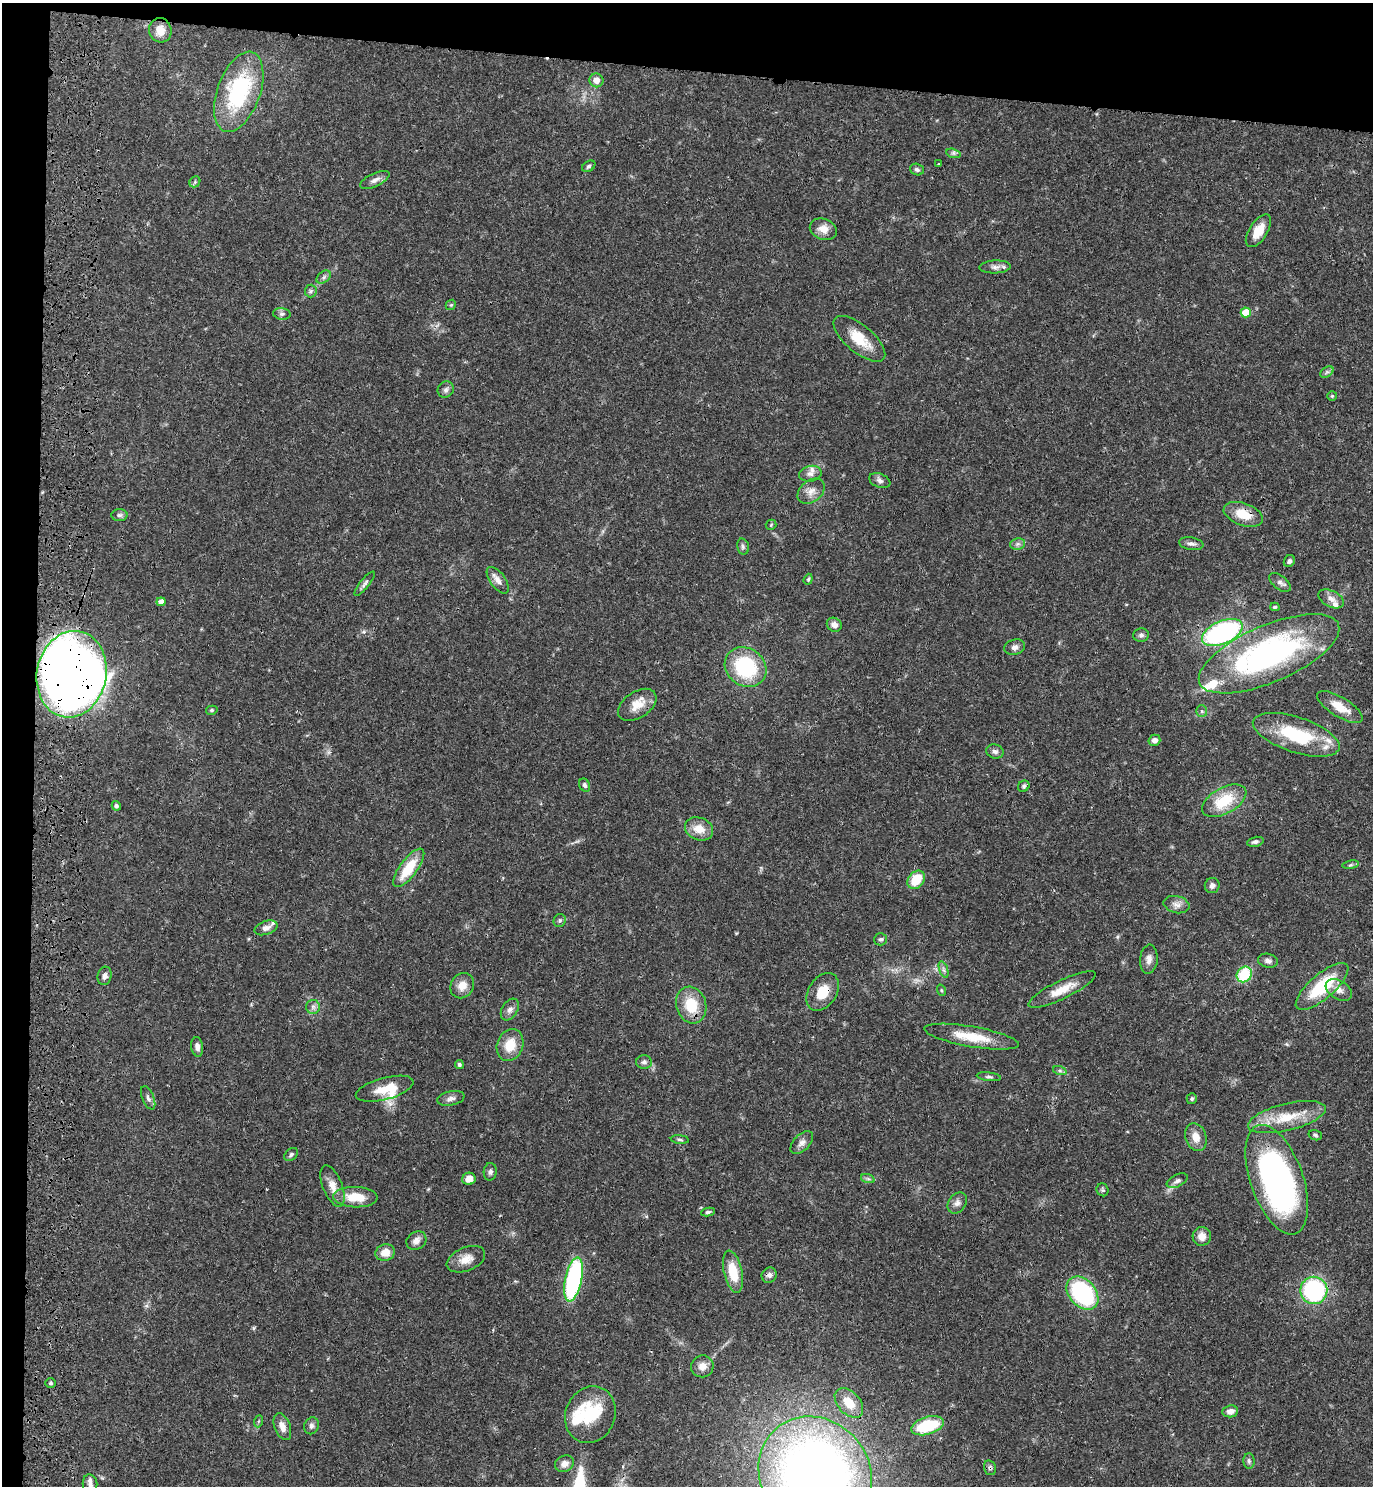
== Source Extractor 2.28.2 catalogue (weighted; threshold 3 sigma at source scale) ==
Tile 1 of 3 x 3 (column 1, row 1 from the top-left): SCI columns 268-1638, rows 2986-4469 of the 4601 x 4479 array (HDU 1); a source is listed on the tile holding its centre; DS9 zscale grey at full resolution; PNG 1375 x 1488 px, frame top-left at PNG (2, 3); each listed source drawn as its Kron ellipse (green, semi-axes under 4 px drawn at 4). Shown black and unused: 7% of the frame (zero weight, under 3 of 4 exposures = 6% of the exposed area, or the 3 px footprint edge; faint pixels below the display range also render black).
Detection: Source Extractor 2.28.2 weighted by HDU 2 'WHT'; one run over the whole footprint, this tile lists its part. Background 0.0595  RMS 0.0031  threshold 0.014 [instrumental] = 3 sigma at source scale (4.5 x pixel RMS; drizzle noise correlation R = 1.50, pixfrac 1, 0.05/0.05 arcsec/px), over >= 5 px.
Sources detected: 139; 2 inside a brighter object's white glare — neither listed nor drawn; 7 inside a brighter listed object's ellipse — not listed separately; the other 130 listed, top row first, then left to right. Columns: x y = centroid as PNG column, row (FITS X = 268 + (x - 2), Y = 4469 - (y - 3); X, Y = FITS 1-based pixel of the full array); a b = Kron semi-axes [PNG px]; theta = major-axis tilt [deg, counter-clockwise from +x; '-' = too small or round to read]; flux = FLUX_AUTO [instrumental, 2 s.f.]
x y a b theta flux
160 30 12 11 - 3.7
596 80 7 7 - 2.1
239 92 42 21 70 32
953 153 7 4 -17 0.74
939 164 3 2 - 0.23
589 166 7 5 31 0.68
917 170 7 5 -19 0.79
375 180 16 6 25 1.7
195 182 6 5 - 0.5
823 229 14 10 -20 3
1258 231 19 9 57 4.5
995 267 15 6 3 1.6
324 277 8 5 38 0.79
311 291 6 6 - 0.66
451 305 5 4 - 0.43
1246 312 5 5 - 6.9
282 314 9 5 -7 0.84
859 339 31 13 -40 8.1
1327 372 7 4 33 0.57
446 390 8 7 - 1.1
1332 396 5 5 - 0.39
810 474 11 8 11 1.7
880 481 11 7 -22 1.2
811 491 15 10 39 2.6
1243 514 20 11 -19 6.4
119 515 8 6 1 0.76
771 525 5 5 - 0.38
1017 544 8 5 11 0.87
1191 544 12 6 -9 1.3
743 547 8 6 -75 0.75
1289 561 6 5 - 0.77
808 579 6 4 69 0.41
498 580 15 7 -53 2.1
1280 582 12 7 -39 1.2
365 584 15 4 51 1.1
1331 599 13 8 -27 2.1
161 602 4 4 - 2.1
1275 607 4 4 - 0.46
834 625 8 6 -34 1.7
1222 632 21 11 24 53
1141 635 8 6 10 0.91
1014 647 10 7 14 1.3
1269 654 75 28 23 80
746 667 22 18 -36 24
72 674 43 35 79 310
637 705 21 13 34 4.9
1340 707 26 10 -31 5.1
212 710 6 4 15 0.48
1202 711 6 5 - 0.57
1296 735 45 17 -18 20
1154 740 6 5 - 1.6
995 751 9 7 -17 0.99
585 785 7 5 -63 0.77
1024 786 6 5 - 0.65
1224 801 24 13 29 11
116 806 5 4 - 0.76
699 829 14 11 -22 4.5
1255 842 8 5 12 0.86
1351 865 8 4 9 0.53
409 868 23 8 53 9.1
916 880 10 7 51 7.4
1212 886 7 7 - 1.2
1177 905 13 8 -14 1.8
560 921 7 6 - 0.6
266 928 12 6 20 1.7
880 939 6 6 - 0.7
1149 959 14 9 85 1.9
1268 961 10 7 -11 1.2
944 970 9 4 -71 0.75
1244 974 8 7 - 13
105 976 9 7 76 1.2
462 986 13 11 60 3.3
1322 986 33 12 41 16
1062 989 37 9 26 5.6
941 990 6 3 -71 0.36
1339 990 14 9 -32 2.3
823 992 21 14 57 6.7
691 1005 19 15 -74 9.2
313 1007 7 7 - 1
510 1009 12 7 57 1.5
972 1037 48 10 -10 9.2
510 1045 16 13 70 5.9
197 1047 10 6 -81 1.5
644 1062 8 7 - 0.98
459 1064 4 4 - 0.59
1060 1071 7 4 -19 0.63
989 1077 12 4 -7 0.7
385 1089 30 11 15 6.5
148 1098 12 5 -67 1.1
451 1098 14 7 12 1.4
1192 1099 5 5 - 0.52
1287 1117 40 13 14 10
1315 1135 7 5 -18 0.55
1196 1137 14 10 -70 3.4
680 1140 9 3 -6 0.55
802 1143 14 8 45 1.7
291 1154 8 5 41 0.75
490 1172 9 6 86 0.93
469 1179 7 6 - 3.1
868 1179 7 4 -19 0.6
1277 1180 57 26 -70 110
1177 1181 11 6 26 1.1
333 1186 22 9 -68 3.3
1103 1190 6 6 - 0.57
355 1197 22 10 -2 7
957 1203 11 8 54 1.6
708 1212 7 4 7 0.6
1202 1236 9 9 - 2.6
416 1241 10 8 34 1.8
385 1253 10 8 16 3.5
466 1259 20 11 23 3.8
733 1272 21 9 -78 8.1
769 1275 8 7 - 1.1
574 1279 22 8 78 46
1314 1290 13 13 - 37
1082 1293 19 13 -48 40
702 1366 11 11 - 2.4
50 1383 5 4 - 0.49
849 1403 17 11 -47 5.8
1230 1411 8 6 9 1.8
590 1415 29 24 67 16
259 1421 6 4 70 0.35
311 1426 8 7 - 1
927 1426 17 8 16 15
282 1427 14 7 -69 2.6
1249 1461 8 5 -89 0.67
564 1464 10 8 26 2.1
990 1468 7 5 -75 0.7
815 1474 60 54 -50 270
90 1484 10 7 -81 1.5
Overlapping masked pixels (flux is a lower limit): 7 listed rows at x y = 1243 514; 1269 654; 72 674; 823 992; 972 1037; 1277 1180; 990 1468
Isophote crosses this tile's border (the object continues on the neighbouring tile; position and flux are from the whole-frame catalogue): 2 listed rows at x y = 815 1474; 90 1484